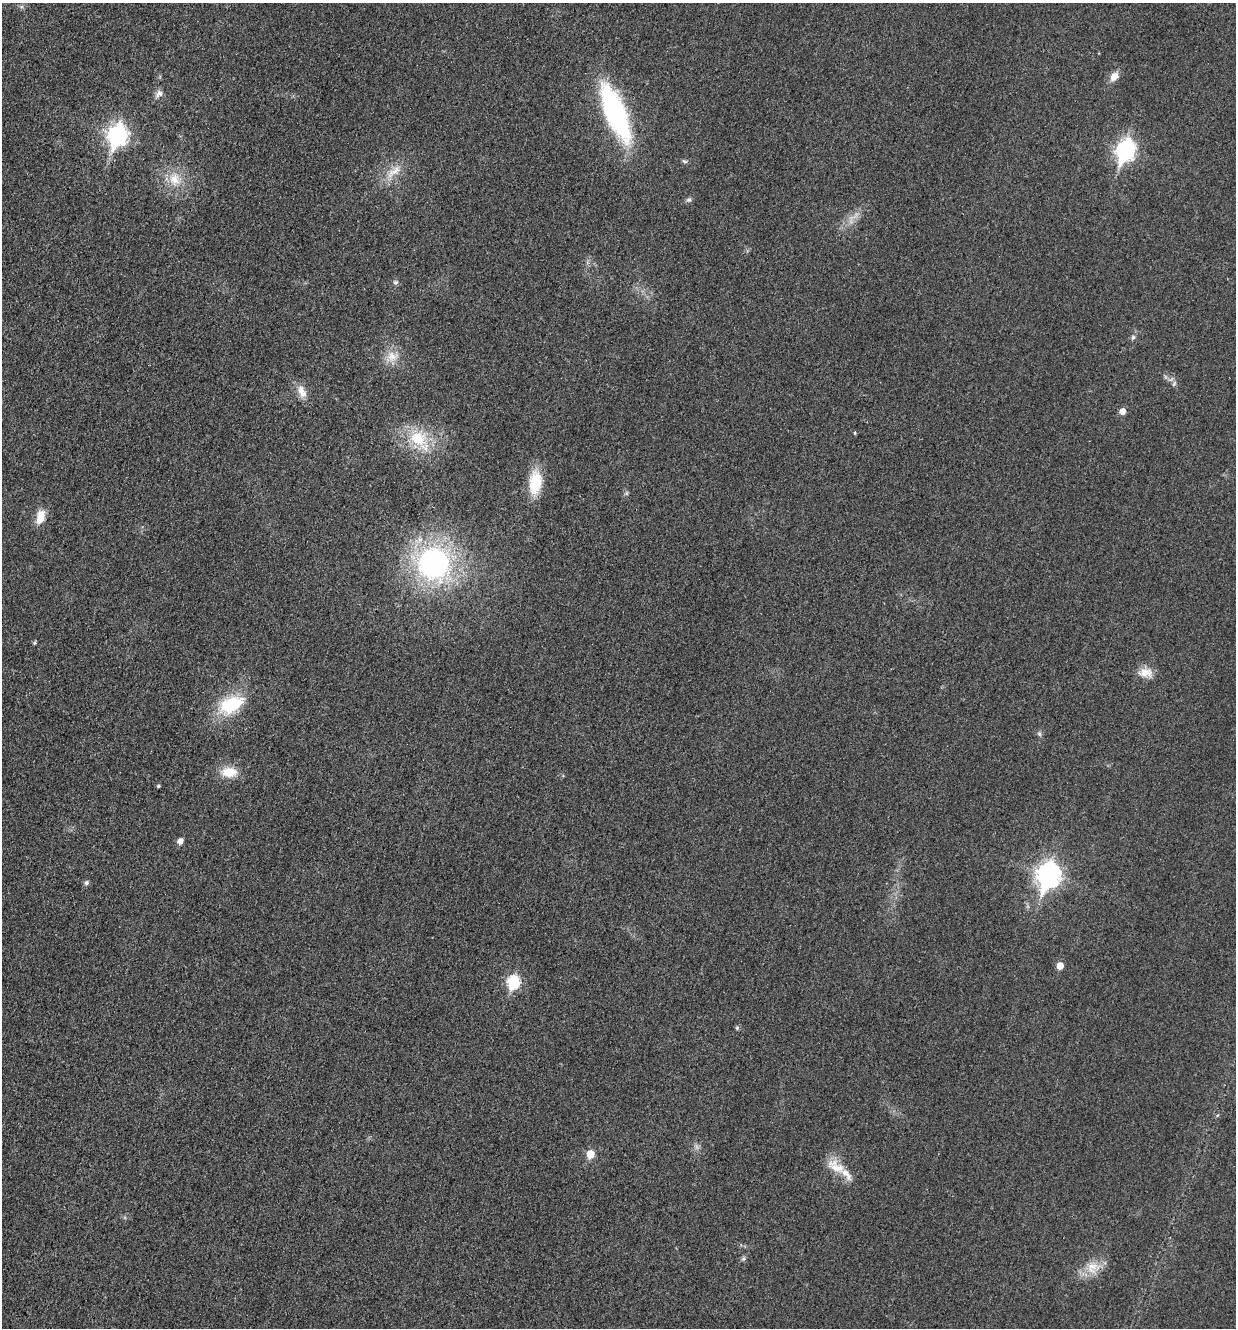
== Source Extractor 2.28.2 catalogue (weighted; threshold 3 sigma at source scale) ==
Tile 11 of 4 x 4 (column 3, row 3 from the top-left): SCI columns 2742-3975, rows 1350-2675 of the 5358 x 5347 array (HDU 1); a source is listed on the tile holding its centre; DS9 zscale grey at full resolution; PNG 1238 x 1330 px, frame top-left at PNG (2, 3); no overlay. Shown black and unused: <1% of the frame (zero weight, under 3 of 4 exposures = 2% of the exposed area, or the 3 px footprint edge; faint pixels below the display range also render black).
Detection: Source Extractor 2.28.2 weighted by HDU 2 'WHT'; one run over the whole footprint, this tile lists its part. Background 0.0415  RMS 0.0062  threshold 0.0281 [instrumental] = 3 sigma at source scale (4.5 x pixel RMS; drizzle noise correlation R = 1.50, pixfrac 1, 0.05/0.05 arcsec/px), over >= 5 px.
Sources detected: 37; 1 inside a brighter listed object's ellipse — not listed separately; the other 36 listed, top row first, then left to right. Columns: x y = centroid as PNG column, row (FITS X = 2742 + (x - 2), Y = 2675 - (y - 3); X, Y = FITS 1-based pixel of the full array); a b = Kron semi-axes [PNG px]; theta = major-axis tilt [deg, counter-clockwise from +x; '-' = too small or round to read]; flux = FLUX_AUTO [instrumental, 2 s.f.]
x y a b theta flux
1114 76 13 8 50 5
159 94 14 8 48 3.2
615 112 58 18 -67 110
117 135 10 8 72 260
1125 150 10 8 66 240
684 161 8 4 -26 1.1
394 172 27 9 36 9.2
174 179 19 15 -86 12
689 200 8 6 6 1.6
395 282 7 5 41 1.3
1133 337 7 5 73 1.5
392 356 19 14 30 8.9
1174 383 9 3 57 1
302 392 20 10 -65 6.4
1122 411 5 5 - 5.4
855 433 5 3 - 0.63
418 438 25 20 -23 25
535 482 22 12 84 26
41 517 17 10 75 8.6
434 563 34 33 - 140
34 643 5 5 - 0.89
1145 673 20 12 -5 7.5
231 704 31 18 24 32
1039 734 7 5 -46 1.2
229 772 17 11 -3 13
158 786 4 4 - 0.83
180 841 6 5 - 4
1049 875 11 8 72 400
86 883 6 6 - 1.8
1060 966 5 5 - 7.2
514 982 7 6 - 64
737 1028 6 5 - 1.1
590 1154 6 5 - 13
836 1166 28 14 -32 12
743 1259 7 4 58 1.2
1093 1268 21 17 19 12